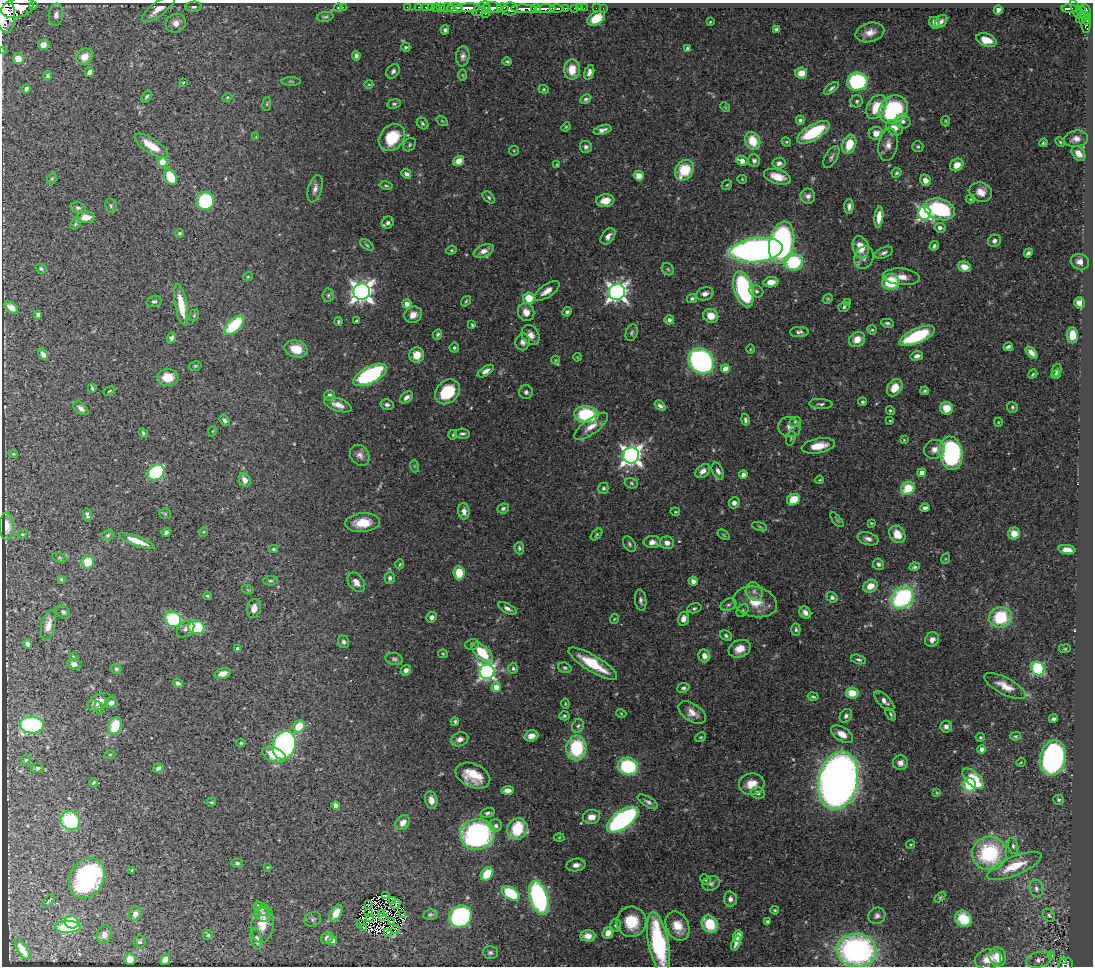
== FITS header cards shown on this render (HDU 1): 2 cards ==
NAXIS1  =                 1091
NAXIS2  =                  964

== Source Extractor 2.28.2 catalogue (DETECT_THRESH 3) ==
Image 1091 x 964 px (HDU 1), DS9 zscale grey, 1 PNG px = 1 image px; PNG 1095 x 968 px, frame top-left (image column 1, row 964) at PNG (2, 3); each listed source drawn as its Kron ellipse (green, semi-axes under 4 px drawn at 4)
Background 0.543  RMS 0.019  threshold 0.0562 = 3 sigma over >= 5 px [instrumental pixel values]
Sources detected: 520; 7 with non-positive FLUX_AUTO (blend fragments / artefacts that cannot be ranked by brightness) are neither listed nor drawn; of the other 513, the 500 brightest by FLUX_AUTO listed and drawn (13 fainter detections omitted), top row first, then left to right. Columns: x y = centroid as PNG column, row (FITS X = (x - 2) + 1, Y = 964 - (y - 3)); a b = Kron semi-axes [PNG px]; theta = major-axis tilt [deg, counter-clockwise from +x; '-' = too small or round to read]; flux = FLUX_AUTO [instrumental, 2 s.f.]
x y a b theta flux
34 5 3 3 - 110
193 7 8 5 6 3.5
343 7 2 2 - 100
407 7 2 2 - 11
419 7 3 2 - 17
425 7 2 2 - 10
431 7 3 2 - 10
447 7 6 3 0 61
503 7 6 4 -13 230
17 8 16 10 16 3600
338 8 4 3 - 1.4
436 8 4 3 - 31
441 8 4 3 - 23
455 8 8 5 -2 980
468 8 12 4 2 960
486 8 4 3 - 110
493 8 9 5 -9 570
536 8 5 3 - 240
557 8 7 3 -2 240
565 8 3 3 - 83
575 8 3 3 - 33
579 8 2 2 - 6.1
584 8 2 2 - 8.4
596 8 2 2 - 5.9
603 8 3 2 - 4.2
1069 8 8 3 -1 180
158 9 20 7 36 13
481 9 9 5 34 210
510 9 7 6 - 640
524 9 13 4 -2 1200
545 9 10 3 3 700
1076 9 10 3 -67 140
998 10 5 4 - 3.9
1086 10 7 3 -66 320
4 12 21 10 -82 3900
1082 12 6 4 -83 110
485 13 3 3 - 78
56 15 11 7 84 7.1
325 17 8 5 8 2.5
1083 17 7 5 34 210
596 18 9 6 32 29
1086 19 5 3 - 82
941 21 7 5 50 4.4
710 22 3 3 - 1.1
176 23 10 9 - 11
935 23 6 5 - 4.6
1086 25 7 4 -88 86
776 29 4 3 - 2.2
445 30 4 4 - 3.3
870 32 15 9 14 12
987 40 10 6 -18 20
43 45 5 5 - 8.5
406 47 4 3 - 2.3
688 49 4 4 - 3.7
2 50 2 2 - 7.8
356 56 4 3 - 3.2
463 56 10 6 85 5.6
85 57 9 7 43 13
18 58 6 5 - 17
507 61 5 3 - 2
572 70 10 8 89 25
393 71 8 6 52 3.8
89 72 5 4 - 5.5
589 72 7 4 73 6.3
801 73 6 5 - 18
462 75 6 4 -89 1.6
48 76 4 4 - 2.4
291 81 10 3 -1 1.9
857 82 10 9 - 150
183 83 3 3 - 1.1
369 84 4 3 - 1.1
831 88 9 4 36 3.7
26 89 4 3 - 3.2
544 89 5 4 - 1.6
147 97 7 4 55 2.4
227 97 5 4 - 1.4
586 99 6 4 30 3.2
857 101 6 6 - 3
267 104 7 3 82 1.5
394 104 7 4 9 2.4
725 107 5 4 - 1.4
876 107 13 9 59 33
893 110 15 13 46 140
800 120 4 4 - 2.7
442 121 6 4 -33 1.8
903 121 7 7 - 4.7
945 121 5 3 - 1.3
423 123 6 5 - 2.4
566 127 5 4 - 1.5
894 128 9 6 -38 10
602 130 9 4 17 6
813 132 18 7 29 77
876 133 7 6 - 12
256 137 3 3 - 1
392 137 15 11 45 50
1076 139 12 8 5 8.6
753 141 9 7 -68 31
786 142 5 4 - 1.6
1060 142 5 4 - 1.7
1043 143 4 4 - 1.8
849 144 10 6 71 30
410 145 7 5 57 2.4
888 145 16 9 80 11
151 146 19 7 -33 27
586 147 6 6 - 3.9
918 147 5 5 - 2.1
514 151 5 4 - 1.4
1078 153 8 6 -51 10
831 157 12 6 60 4.3
459 161 6 4 37 13
742 161 6 4 -22 11
754 161 6 6 - 4.3
163 162 5 4 - 36
779 163 6 5 - 4.8
557 165 4 4 - 1.4
957 165 7 6 - 14
684 170 11 8 55 47
896 173 5 5 - 2.3
406 174 5 4 - 4
639 176 5 5 - 11
170 177 8 6 -62 45
777 177 14 7 -17 21
52 179 6 4 67 1.8
742 179 4 4 - 1.3
925 180 6 5 - 8.1
727 185 6 4 43 1.6
386 186 6 3 -10 1.7
315 189 14 6 74 6.9
981 192 11 9 -21 13
808 196 7 7 - 5.8
489 197 7 4 -46 2.4
970 199 5 4 - 1.6
205 201 9 9 - 89
605 201 9 6 7 15
111 206 7 5 -78 2.4
849 206 7 4 88 4.6
78 208 8 5 -14 3.3
940 209 16 10 -17 120
925 213 6 6 - 290
86 217 9 6 0 14
879 217 11 4 83 12
388 223 6 5 - 4.8
75 224 6 4 47 1.9
940 228 5 5 - 5.1
180 233 4 4 - 2.3
608 236 9 6 52 6.8
994 241 7 6 - 4.6
782 243 21 12 80 320
367 245 8 4 -36 2.1
934 246 5 4 - 3
861 247 11 8 -76 23
451 250 5 4 - 1.7
757 250 26 12 6 660
484 251 10 6 26 10
884 253 10 5 22 3.9
1028 253 4 3 - 3.6
864 258 12 9 69 7.6
793 262 10 8 -3 89
1080 262 9 7 -18 8.5
964 267 6 5 - 12
41 269 6 4 -31 2.6
668 269 7 5 -45 2.4
248 277 5 3 - 1.2
902 277 18 8 -5 12
771 282 7 5 9 13
891 282 8 8 - 54
744 289 18 9 -73 160
547 291 14 6 34 11
756 291 7 6 - 3.2
362 292 8 8 - 900
617 292 8 8 - 660
705 294 9 6 17 6.2
328 295 7 5 86 2.6
529 298 6 6 - 30
692 298 5 4 - 3
828 299 5 4 - 1.6
154 301 8 5 17 3.1
466 301 5 3 - 1.7
847 302 3 3 - 1.3
1080 303 5 5 - 9.3
407 304 4 4 - 7.9
181 305 21 6 -79 32
844 307 6 5 - 2.5
11 308 8 5 -34 11
526 312 9 8 - 12
567 312 5 4 - 3
38 315 4 4 - 4.3
194 315 6 4 71 1.8
413 315 9 8 - 10
711 316 7 7 - 16
669 320 5 4 - 4.1
357 321 3 3 - 1.9
338 322 4 3 - 1.8
887 323 6 4 -11 3
234 325 12 6 44 71
472 325 4 3 - 1.6
872 330 5 4 - 1.6
799 332 9 5 1 4.1
632 333 8 5 72 2.9
438 334 5 4 - 2.7
531 335 11 8 -60 8.9
1072 335 8 6 -86 19
917 336 19 7 24 88
171 338 5 4 - 4
857 339 8 7 - 16
523 342 8 7 - 6.2
1008 347 5 3 - 2.7
454 348 5 5 - 2.9
296 349 11 8 -17 26
750 349 5 3 - 1.1
1031 353 7 4 -44 6.3
43 354 6 4 -59 5.2
417 355 8 7 - 18
917 356 6 4 13 5.4
577 357 4 3 - 1
555 360 4 3 - 1.1
701 361 14 11 -41 340
195 366 6 5 - 1.8
725 369 4 4 - 19
1057 370 6 4 73 2.5
486 371 9 4 33 6.5
1033 374 5 3 - 1.4
1056 374 5 4 - 3.3
370 375 18 8 27 170
168 377 10 8 0 21
92 388 4 2 - 1.8
895 388 9 7 52 18
109 391 6 3 28 1.2
925 391 4 4 - 2.3
447 392 14 11 44 57
526 392 7 7 - 3.7
329 395 5 5 - 4.6
406 397 7 5 41 5.5
863 402 4 4 - 2.2
821 404 11 5 -4 3.5
338 405 14 6 -19 10
387 405 6 5 - 3.7
660 406 6 4 -40 4.2
1012 407 6 5 - 2.4
81 408 9 5 -37 5.3
946 408 6 6 - 21
890 410 4 3 - 1.7
586 415 12 8 -7 110
225 420 6 4 -54 3.4
745 420 6 4 -78 3
890 421 4 3 - 1.1
795 422 6 4 25 1.9
998 422 4 4 - 1.1
591 426 20 7 37 15
789 427 11 10 - 6.8
213 431 5 3 - 1
143 433 5 4 - 2
462 434 7 5 -3 3.1
453 435 5 3 - 1.4
791 438 7 4 71 1.8
904 440 4 3 - 1.2
818 446 17 7 10 24
935 449 10 9 - 8.9
951 453 17 11 -82 190
14 454 4 3 - 1.3
360 455 11 9 -54 7.2
631 455 8 8 - 750
414 466 6 4 -71 1.3
703 471 8 5 42 7.5
718 471 9 5 -65 5.7
156 472 9 7 41 120
922 473 4 4 - 13
743 474 4 4 - 5.3
245 480 7 5 -65 8.9
820 480 4 3 - 1.2
631 483 7 5 -19 2.2
603 488 5 5 - 2.7
908 488 7 6 - 41
793 500 7 5 27 26
734 503 5 5 - 5.7
503 508 6 4 26 3.1
925 508 4 3 - 4.2
464 511 8 5 -87 8.3
675 512 5 2 - 1.1
165 514 6 5 - 1.9
87 515 6 3 -78 2.9
837 520 9 3 -50 1.9
362 523 18 9 4 24
871 523 3 2 - 1.2
6 526 13 7 -88 13
760 527 8 3 -19 1.8
166 532 5 4 - 3.5
203 532 5 3 - 1.1
22 534 5 3 - 1.3
597 534 7 4 45 1.8
897 534 9 7 -55 21
1014 534 6 6 - 13
108 535 6 5 - 2.5
724 535 7 3 -36 1.4
868 539 10 6 -17 5.8
137 541 19 5 -21 20
652 542 8 6 0 6.3
667 543 7 6 - 7.4
629 544 9 5 -60 2.9
519 548 6 4 -83 2.8
274 549 4 3 - 1.8
1067 550 8 4 -7 9.6
59 558 7 4 -18 1.9
945 559 5 3 - 1.1
88 562 6 6 - 28
400 564 5 3 - 1.5
878 564 6 5 - 3.5
914 567 5 4 - 2.6
459 573 7 5 -82 30
390 578 6 5 - 4
61 579 4 4 - 1.5
270 581 7 5 5 2.5
693 581 4 4 - 5.2
356 582 11 7 -53 10
870 586 7 6 - 16
248 590 6 3 -19 1.4
754 592 10 8 -58 7.1
207 596 4 3 - 1.4
832 597 6 5 - 3.7
902 598 12 10 44 180
641 600 11 5 -83 4.1
755 602 22 15 -14 31
728 605 8 5 28 3.3
254 608 9 7 78 10
507 608 10 5 -28 4.9
694 608 7 5 15 2.4
742 611 7 5 51 2.4
63 612 8 5 -40 2.7
805 613 6 5 - 7.2
431 617 5 5 - 5.5
1001 617 11 10 - 66
173 619 8 7 - 94
614 619 5 3 - 1.2
683 619 7 5 75 7.9
48 625 15 7 77 12
196 627 8 7 - 67
186 629 10 7 46 6
796 629 6 4 -88 2.9
726 635 6 5 - 2.9
932 640 7 6 - 7
343 642 6 5 - 3.8
27 644 5 4 - 4.3
472 644 7 5 14 2.6
238 649 4 4 - 4.8
740 649 11 8 22 16
1065 649 6 3 8 1.3
482 653 13 6 -42 49
443 654 5 4 - 1.4
73 656 4 4 - 1
704 656 6 6 - 8.6
394 659 9 6 -15 3.3
859 659 8 4 -16 2.9
74 664 7 5 -13 5.2
593 664 28 8 -31 48
513 668 5 5 - 2.5
565 668 7 5 -19 2.5
1038 668 7 6 - 130
116 669 5 5 - 2.5
406 670 6 4 41 5.3
487 672 7 7 - 380
223 674 8 5 16 8.9
178 683 5 3 - 3.7
1005 686 23 8 -27 16
496 687 5 4 - 15
683 688 6 4 22 2.8
852 693 6 5 - 22
813 697 5 3 - 1.8
884 701 13 6 -45 6.6
99 702 12 7 30 13
111 703 6 5 - 5.2
565 704 5 3 - 1.3
99 708 7 4 -72 2.2
621 713 5 3 - 1.1
692 713 15 8 -33 12
891 714 7 4 -55 2.3
564 716 5 4 - 2.1
846 716 7 5 55 4
1053 719 5 3 - 3.1
455 722 4 3 - 2.2
32 725 12 8 -2 190
115 726 9 6 73 38
299 726 6 5 - 35
578 726 7 5 71 2.9
946 726 6 6 - 5.3
842 734 12 7 -33 12
531 736 7 5 19 8.8
1015 736 5 4 - 2
701 737 6 3 26 1.4
980 737 4 3 - 1.5
460 739 9 6 23 6.8
241 743 4 4 - 1.5
284 745 14 11 73 420
576 748 12 10 86 79
982 749 4 4 - 8.5
110 754 5 3 - 1.4
274 755 12 7 -23 29
1053 758 18 13 77 320
26 760 5 4 - 1.7
1021 762 5 3 - 1
900 763 7 7 - 7.4
628 766 10 8 -13 100
37 768 6 5 - 2.8
158 768 5 4 - 4.4
473 776 18 11 -23 33
973 779 13 6 -44 53
838 781 30 19 78 1600
93 783 5 4 - 1.7
752 784 13 11 8 18
970 785 7 6 - 75
508 790 6 4 3 8.6
937 792 4 2 - 1.1
758 793 7 5 -22 5.1
431 800 9 6 -74 8.4
1059 800 5 5 - 2.3
211 802 5 3 - 1.4
648 802 11 5 -32 4.5
336 806 4 4 - 10
487 813 7 4 15 3.3
591 817 8 7 - 9.5
623 819 18 8 36 310
70 821 10 9 - 100
403 823 8 6 48 10
496 826 6 6 - 4.4
517 829 11 10 - 61
477 834 17 15 12 290
559 837 5 3 - 1.3
911 845 5 3 - 1.3
1013 846 8 5 -75 3.1
989 853 17 16 - 110
237 863 6 5 - 3.5
576 865 9 6 9 7
1014 866 29 9 23 40
268 867 3 3 - 1.1
132 870 3 2 - 1
487 874 7 5 54 30
87 878 21 16 60 200
705 880 6 4 -47 2.2
711 883 9 7 19 4.3
1036 889 9 6 -78 5.8
511 893 10 6 -32 71
385 895 3 2 - 3.6
940 897 6 4 45 1.7
539 898 17 9 -73 290
730 899 7 6 - 5.7
49 901 8 3 49 1.7
393 901 3 2 - 1
396 904 5 2 - 1.9
369 905 2 2 - 1.3
258 906 4 4 - 1.7
261 909 7 6 - 2.9
775 910 4 3 - 1.7
336 913 9 5 59 19
369 913 3 2 - 1.5
135 914 7 6 - 5.2
263 914 8 7 - 5.2
381 914 4 2 - 1
403 915 3 3 - 3.5
430 915 7 5 10 2.6
1049 915 7 5 -50 3.4
460 916 12 10 39 200
877 916 9 8 - 5
383 917 3 2 - 1.9
369 918 3 2 - 1.5
313 919 9 7 25 3.3
963 919 9 7 -39 37
72 922 7 6 - 45
391 922 3 2 - 1.8
631 922 15 15 - 35
767 922 3 3 - 2.4
360 923 4 2 - 2.5
263 924 19 11 84 20
710 924 9 7 -57 44
615 925 6 5 - 2.4
677 926 15 11 -65 21
68 927 13 6 1 70
363 927 2 2 - 2.6
396 930 4 2 - 1.4
388 933 3 3 - 6.1
608 933 6 5 - 8.2
104 935 9 7 77 6.9
208 935 5 5 - 1.7
588 936 7 5 0 10
738 936 6 4 69 12
327 938 6 5 - 5.4
256 939 11 5 -76 7.4
332 940 4 4 - 12
140 942 6 6 - 3.2
658 943 31 10 -79 140
736 943 8 4 67 4.7
22 949 12 5 -59 11
857 950 20 16 -6 340
490 952 7 6 - 3.7
1051 955 3 2 - 1.3
998 957 9 8 - 24
130 959 6 5 - 11
988 959 13 10 13 18
165 960 6 4 52 10
1039 960 13 7 14 5.7
1063 961 4 2 - 15
1065 964 7 6 - 120
At the frame edge (FLAGS 8, measured only in part): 5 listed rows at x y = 4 12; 2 50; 658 943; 857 950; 1065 964
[13 fainter detections neither listed nor drawn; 7 non-positive-flux detections neither listed nor drawn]